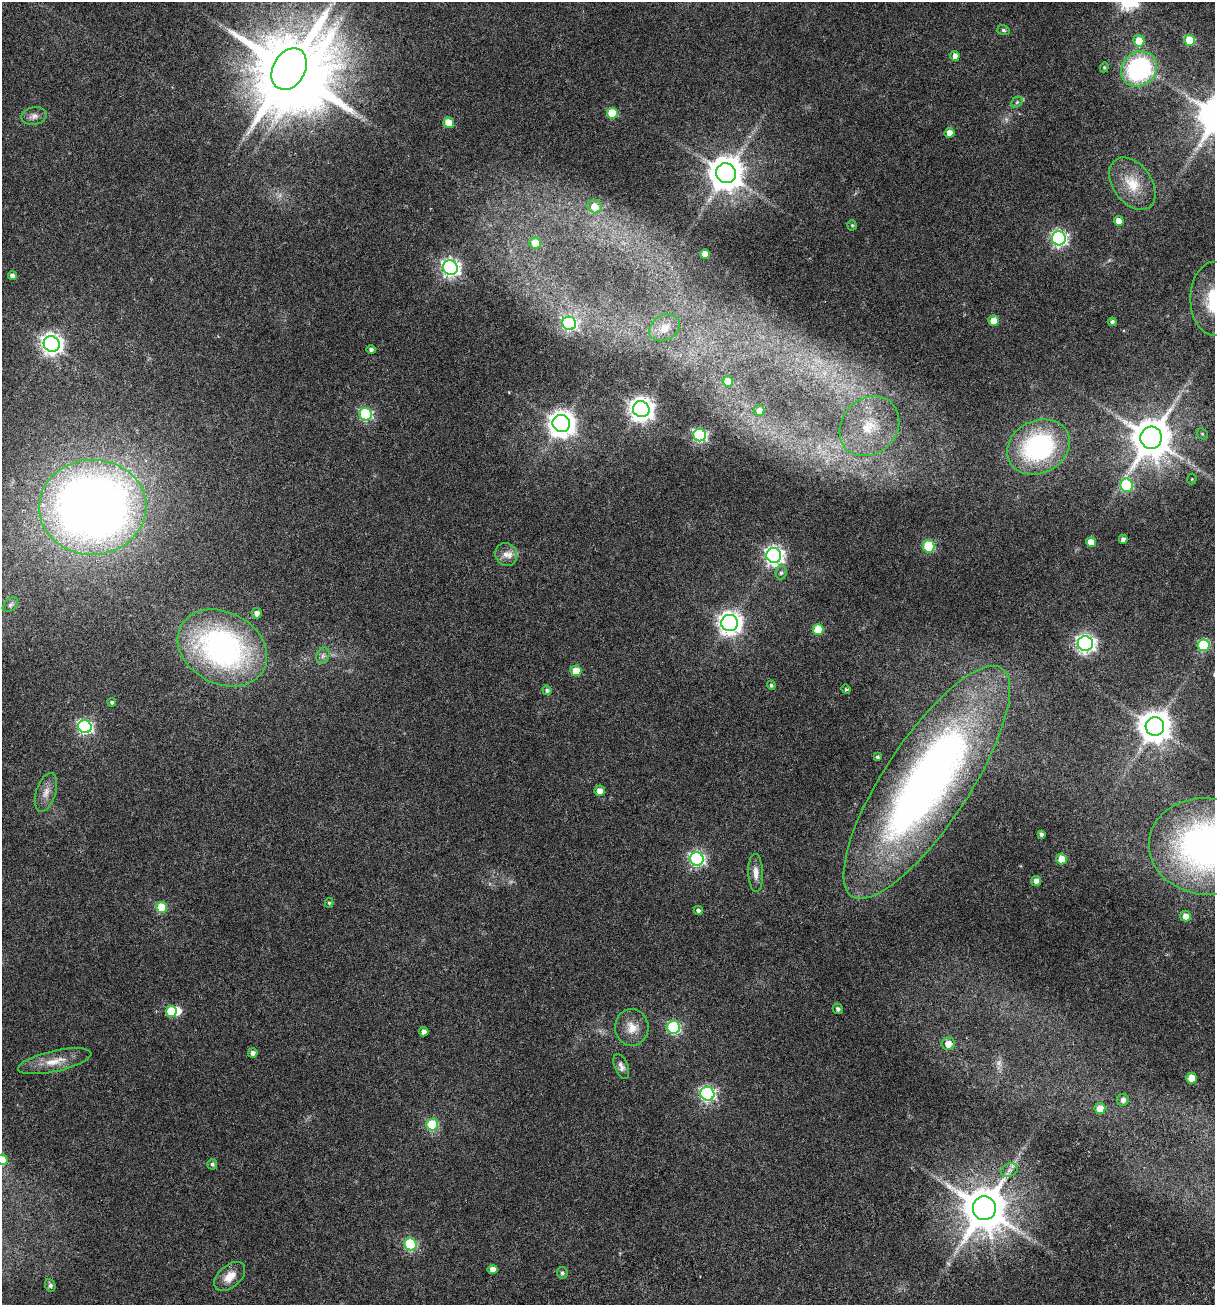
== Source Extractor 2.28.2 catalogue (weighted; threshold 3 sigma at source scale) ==
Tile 6 of 4 x 4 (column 2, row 2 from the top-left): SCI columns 1553-2765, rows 2726-4028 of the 5348 x 5499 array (HDU 1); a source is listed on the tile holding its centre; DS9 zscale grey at full resolution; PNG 1217 x 1307 px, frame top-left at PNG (2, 2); each listed source drawn as its Kron ellipse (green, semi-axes under 4 px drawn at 4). Nothing masked; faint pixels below the display range render black.
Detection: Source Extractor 2.28.2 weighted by HDU 2 'WHT'; one run over the whole footprint, this tile lists its part. Background 0.0341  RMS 0.0029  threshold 0.0117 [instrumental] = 3 sigma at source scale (4.09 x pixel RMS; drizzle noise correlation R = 1.36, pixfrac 0.8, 0.0396/0.0396 arcsec/px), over >= 5 px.
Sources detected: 107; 3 too faint to see at this stretch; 2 inside a brighter object's white glare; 1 long thin detection or spike segment (spike, bleed or trail) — neither listed nor drawn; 1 inside a brighter listed object's ellipse — not listed separately; the other 100 listed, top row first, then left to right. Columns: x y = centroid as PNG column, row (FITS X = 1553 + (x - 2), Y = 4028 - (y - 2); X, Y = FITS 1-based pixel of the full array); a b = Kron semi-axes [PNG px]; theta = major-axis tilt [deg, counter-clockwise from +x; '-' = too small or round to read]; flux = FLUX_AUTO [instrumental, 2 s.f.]
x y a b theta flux
1003 30 6 5 - 0.5
1190 40 5 5 - 12
1139 41 6 5 - 5
955 56 5 4 - 1.7
1104 67 5 4 - 0.32
289 69 22 16 61 2700
1139 69 19 16 39 35
1017 102 6 4 44 0.47
612 113 5 5 - 10
34 116 13 8 10 1.4
449 123 5 5 - 5.3
949 133 5 5 - 2.3
726 173 10 9 - 620
1132 184 29 19 -54 7.1
595 207 7 6 - 3.3
1119 221 5 5 - 2.6
852 225 5 4 - 0.32
1059 238 7 7 - 70
535 243 6 5 - 6.2
705 254 5 5 - 3.6
450 267 7 7 - 100
12 276 4 4 - 1.4
1214 299 37 24 -90 19
993 321 5 5 - 3.3
1112 322 4 4 - 0.58
569 323 7 6 - 46
664 328 16 12 31 3.1
52 344 8 7 - 150
371 350 4 4 - 0.75
728 381 5 5 - 4.3
641 409 8 8 - 230
759 410 6 5 - 1.1
366 414 6 6 - 30
561 424 9 8 - 300
869 426 32 27 46 15
1202 434 6 5 - 0.37
700 435 6 6 - 40
1151 438 11 11 - 900
1038 447 32 26 27 34
1192 479 5 5 - 0.32
1127 485 7 6 - 21
93 507 54 47 0 270
1123 539 4 4 - 0.94
1091 542 5 5 - 3
929 546 6 6 - 19
506 554 12 11 - 1.9
774 556 7 7 - 110
781 573 6 5 - 0.56
10 605 9 5 44 0.7
257 613 5 5 - 1.1
730 623 8 8 - 190
818 630 5 5 - 7.9
1085 643 7 7 - 100
1204 645 6 6 - 20
222 648 47 36 -28 70
323 656 8 6 69 0.9
576 671 5 5 - 5.8
771 685 4 4 - 0.45
846 689 5 4 - 0.34
547 690 5 4 - 0.66
112 702 4 4 - 0.49
1155 726 9 9 - 480
85 727 7 6 - 53
877 757 4 4 - 0.44
927 782 136 42 57 200
599 791 5 5 - 2.3
46 792 20 10 72 2.4
1041 834 4 4 - 0.65
1206 846 58 48 -5 100
697 859 7 6 - 57
1062 859 5 5 - 5.2
756 873 19 7 -88 2.1
1036 881 5 5 - 1.8
329 903 5 4 - 0.4
161 907 5 5 - 11
698 910 4 4 - 0.66
1186 916 5 5 - 2.1
838 1009 5 5 - 0.65
171 1011 5 5 - 11
632 1027 18 17 - 3.7
673 1027 6 6 - 32
424 1032 4 4 - 1.4
948 1044 6 6 - 2.7
253 1053 5 4 - 1.1
55 1061 37 10 12 4.7
621 1067 13 6 -69 1.2
1192 1078 5 5 - 5.7
707 1094 7 6 - 60
1123 1100 6 5 - 1
1100 1109 5 5 - 4.2
432 1125 6 6 - 17
2 1160 5 5 - 6.5
212 1164 5 5 - 0.57
1009 1170 9 6 21 1
984 1208 12 11 - 1200
410 1244 6 6 - 28
493 1269 5 4 - 2.1
562 1273 6 5 - 0.56
230 1277 18 11 41 3.2
50 1285 6 5 - 0.66
Isophote crosses this tile's border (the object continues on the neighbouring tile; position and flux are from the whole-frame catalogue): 3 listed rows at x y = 1214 299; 1206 846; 2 1160